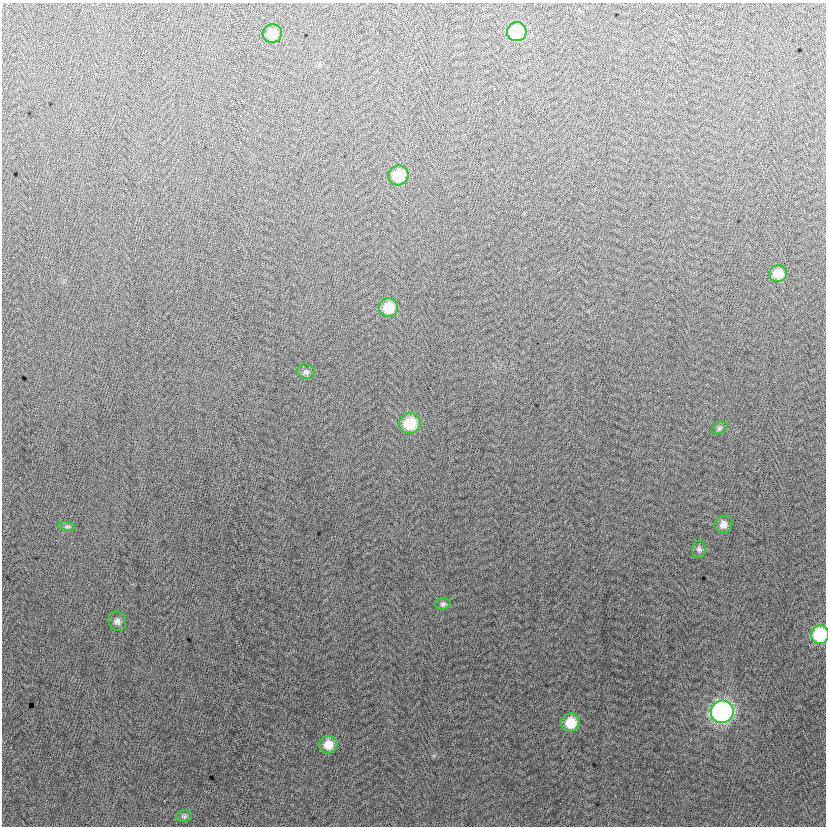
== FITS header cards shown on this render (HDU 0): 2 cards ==
NAXIS1  =                  824
NAXIS2  =                  824

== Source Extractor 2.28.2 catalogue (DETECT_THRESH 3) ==
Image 824 x 824 px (HDU 0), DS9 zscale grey, 1 PNG px = 1 image px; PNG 828 x 828 px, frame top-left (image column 1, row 824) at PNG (2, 3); each listed source drawn as its Kron ellipse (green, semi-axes under 4 px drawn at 4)
Background 0.976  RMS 13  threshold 38.2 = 3 sigma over >= 5 px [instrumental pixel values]
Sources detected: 18; all 18 listed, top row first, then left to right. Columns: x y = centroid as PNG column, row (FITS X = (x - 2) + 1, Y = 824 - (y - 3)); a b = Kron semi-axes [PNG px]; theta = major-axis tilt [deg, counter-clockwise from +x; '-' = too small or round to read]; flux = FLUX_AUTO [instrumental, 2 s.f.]
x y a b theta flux
517 32 10 9 - 60000
272 33 10 9 - 13000
399 175 10 10 - 27000
778 274 9 8 - 13000
389 308 9 9 - 20000
306 372 9 7 -16 2500
410 424 11 10 - 27000
720 428 8 5 27 1900
723 524 9 8 - 5100
67 527 9 4 -8 1600
699 549 9 7 79 2300
443 604 7 6 - 2000
117 621 10 8 -67 4000
820 635 9 9 - 52000
722 712 11 11 - 280000
571 723 9 9 - 19000
328 745 9 9 - 12000
184 816 8 6 11 1900
At the frame edge (FLAGS 8, measured only in part): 1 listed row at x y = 820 635